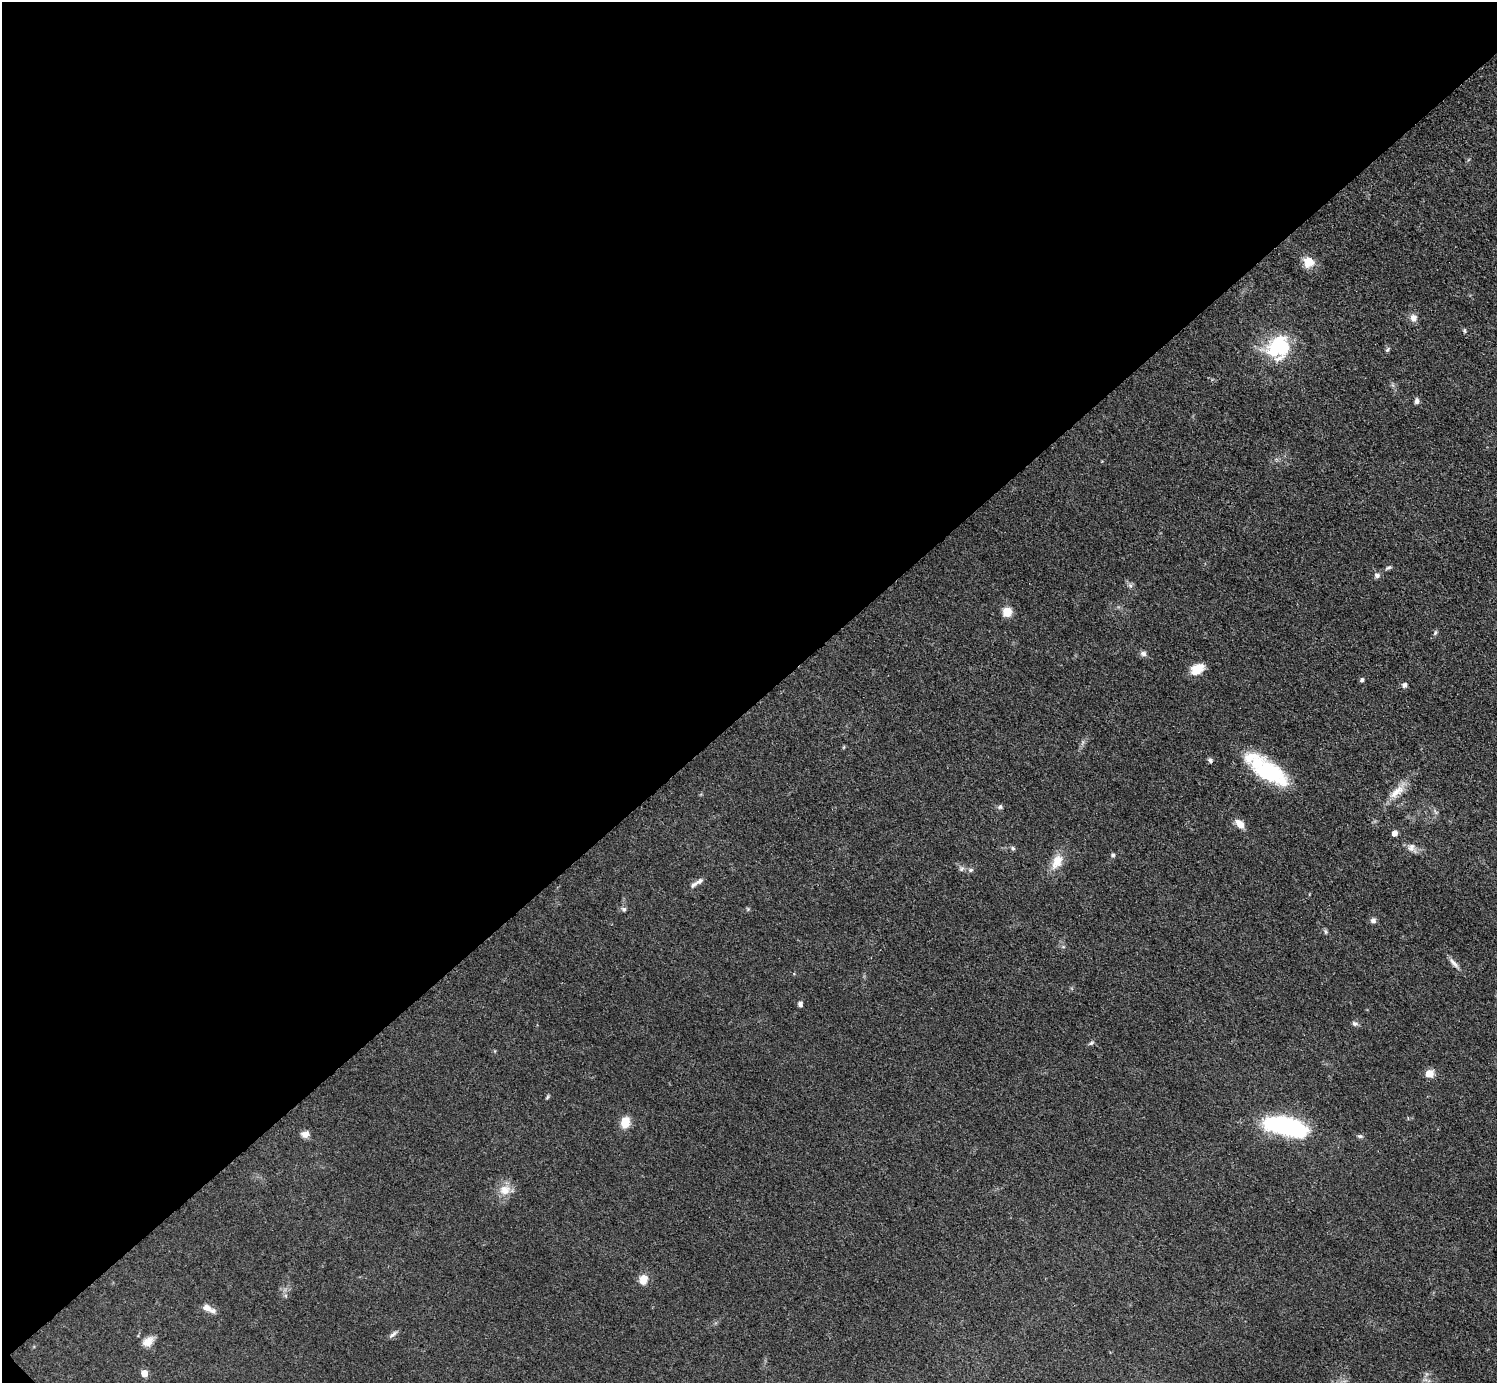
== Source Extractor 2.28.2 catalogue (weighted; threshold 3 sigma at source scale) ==
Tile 5 of 4 x 4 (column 1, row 2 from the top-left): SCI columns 7-1501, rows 3067-4447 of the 5989 x 5988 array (HDU 1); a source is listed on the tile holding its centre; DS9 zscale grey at full resolution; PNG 1499 x 1385 px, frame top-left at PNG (2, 2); no overlay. Shown black and unused: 51% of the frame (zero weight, under 3 of 5 exposures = <1% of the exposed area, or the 3 px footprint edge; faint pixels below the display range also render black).
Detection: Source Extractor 2.28.2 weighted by HDU 2 'WHT'; one run over the whole footprint, this tile lists its part. Background 0.0499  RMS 0.0053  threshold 0.0238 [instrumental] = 3 sigma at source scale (4.5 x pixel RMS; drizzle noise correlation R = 1.50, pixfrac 1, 0.05/0.05 arcsec/px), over >= 5 px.
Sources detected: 51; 1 inside a brighter object's white glare — not listed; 1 inside a brighter listed object's ellipse — not listed separately; the other 49 listed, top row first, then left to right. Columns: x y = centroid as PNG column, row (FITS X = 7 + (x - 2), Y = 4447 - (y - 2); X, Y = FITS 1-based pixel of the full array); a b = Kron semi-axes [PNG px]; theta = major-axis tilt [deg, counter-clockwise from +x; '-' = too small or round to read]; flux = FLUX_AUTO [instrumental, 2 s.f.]
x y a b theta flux
1308 262 12 11 - 7.7
1413 318 10 9 - 3.2
1465 331 7 3 -89 0.7
1278 347 27 23 47 37
1387 349 8 4 52 0.91
1417 401 7 5 83 1.6
1388 568 10 4 17 1.1
1377 575 7 7 - 1.9
1130 586 7 5 -60 1.3
1007 612 8 8 - 8.4
1435 633 7 4 63 1
1143 654 8 7 - 1.7
1197 669 15 10 28 8.2
1362 680 5 5 - 1.2
1404 685 6 6 - 1.5
844 747 6 3 71 0.53
1210 760 7 6 - 1.3
1267 770 53 18 -35 44
1397 792 25 10 41 7.8
1000 807 7 6 - 1.1
1240 824 12 7 -43 4.6
1394 833 5 4 - 4
1411 847 12 10 69 3.1
1013 848 6 5 - 1
1113 855 5 5 - 1.1
1057 861 21 12 64 8.5
961 869 8 4 32 1.2
970 870 7 5 2 1.3
700 881 9 6 27 2.1
624 909 7 6 - 1.2
748 909 5 5 - 0.67
1373 920 7 7 - 1.6
1325 932 8 4 -81 0.86
1454 963 19 5 -48 2.7
800 1004 6 5 - 1.7
1355 1024 8 6 -30 1.5
1091 1043 6 5 - 1
1429 1073 5 5 - 12
547 1097 7 3 54 0.69
625 1122 11 9 80 8.2
1289 1126 39 15 -19 70
305 1134 10 8 12 3
1360 1136 7 5 0 1.1
505 1190 16 13 6 6.9
643 1279 12 9 76 5.4
207 1308 15 9 -26 4.1
393 1334 13 5 37 1.7
148 1341 14 10 37 5.1
144 1373 6 6 - 5.2